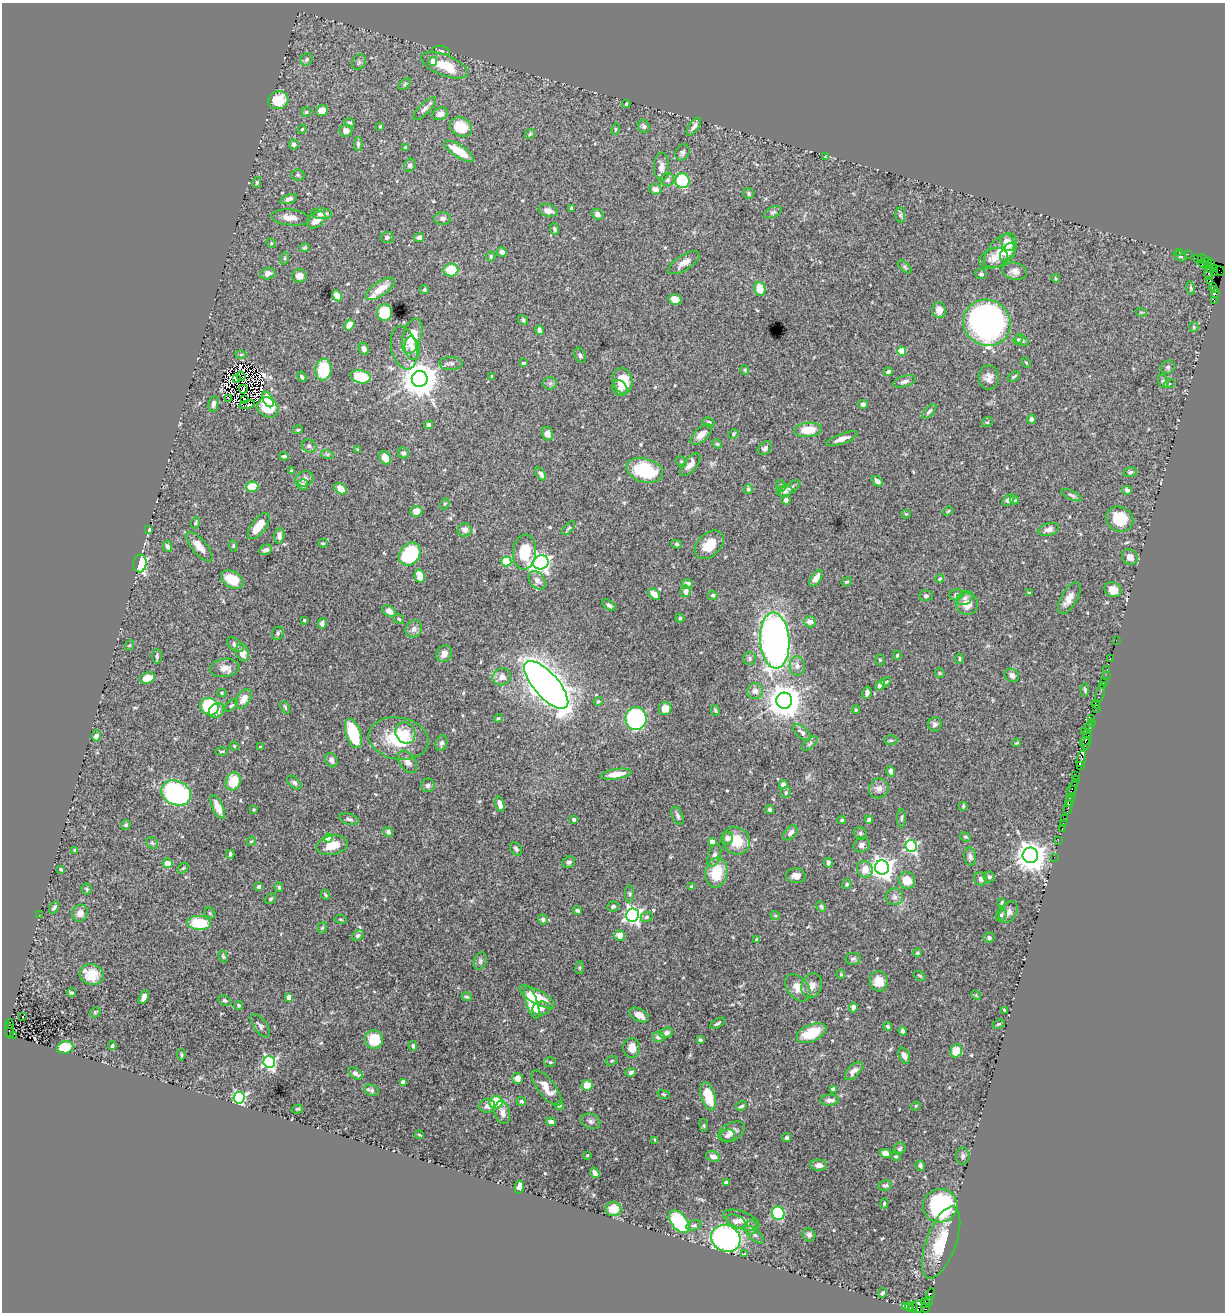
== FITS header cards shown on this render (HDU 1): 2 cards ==
NAXIS1  =                 1223
NAXIS2  =                 1310

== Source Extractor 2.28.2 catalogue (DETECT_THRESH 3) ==
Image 1223 x 1310 px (HDU 1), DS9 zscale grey, 1 PNG px = 1 image px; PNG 1227 x 1314 px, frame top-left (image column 1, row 1310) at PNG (2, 3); each listed source drawn as its Kron ellipse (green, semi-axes under 4 px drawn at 4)
Background 1.85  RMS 0.031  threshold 0.0922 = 3 sigma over >= 5 px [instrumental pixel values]
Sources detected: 558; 7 with non-positive FLUX_AUTO (blend fragments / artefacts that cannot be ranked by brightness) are neither listed nor drawn; of the other 551, the 500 brightest by FLUX_AUTO listed and drawn (51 fainter detections omitted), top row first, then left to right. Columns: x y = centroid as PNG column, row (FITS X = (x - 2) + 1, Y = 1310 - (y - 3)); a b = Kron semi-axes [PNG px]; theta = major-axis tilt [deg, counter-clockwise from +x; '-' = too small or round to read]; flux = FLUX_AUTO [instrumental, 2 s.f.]
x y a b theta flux
441 50 9 3 -12 3.7
307 59 6 5 - 5.4
433 61 4 4 - 18
359 62 8 6 63 4.7
445 65 25 10 -21 63
405 84 7 4 46 3.1
278 100 10 9 - 52
626 104 4 2 - 3.2
425 109 15 5 45 8.4
322 111 6 5 - 22
306 112 5 4 - 2.6
440 114 8 6 20 9.3
350 123 5 4 - 3.9
380 126 3 3 - 2.2
644 126 7 5 -61 4.7
461 127 12 9 -30 48
694 127 10 5 56 11
302 129 4 3 - 2.3
616 129 6 4 75 2.6
346 131 6 6 - 11
530 134 6 4 44 3.3
294 144 5 5 - 8.6
358 144 7 4 90 4.4
405 147 4 3 - 2.2
459 151 17 6 -32 48
682 152 8 6 61 6.5
825 157 4 3 - 2.5
410 165 7 5 57 5.3
661 167 14 7 90 15
298 175 6 5 - 4
668 180 7 6 - 5.6
683 181 7 7 - 150
257 182 6 4 75 3.4
655 189 6 5 - 11
748 193 5 5 - 3.5
289 199 9 4 19 8.3
571 208 3 3 - 2.1
548 211 9 6 -14 12
773 212 9 5 24 4.8
322 214 10 5 -2 11
597 214 6 5 - 7
900 215 7 5 90 3.6
290 217 19 8 -6 18
442 218 8 6 2 7.7
316 220 10 7 40 18
555 229 6 4 -70 3.9
387 237 6 5 - 4.9
419 238 5 4 - 6
1007 242 9 6 -64 26
271 243 5 4 - 2.2
305 248 5 4 - 3.1
1001 251 20 12 48 37
502 252 5 4 - 9.4
1008 252 11 6 54 11
1179 252 2 2 - 36
1188 254 2 2 - 35
491 256 5 4 - 3.6
1180 256 7 4 -30 3.1
285 258 6 4 72 2.5
994 258 14 9 18 17
1198 258 2 2 - 59
1203 259 5 3 - 290
1208 262 4 3 - 69
684 263 18 7 32 16
1204 264 5 2 - 120
1211 264 3 2 - 110
905 267 8 4 -42 3.5
1209 268 6 4 -24 320
1215 268 4 3 - 45
451 270 7 6 - 50
1015 271 12 8 -13 11
1220 271 5 2 - 47
268 273 8 5 17 10
1214 273 3 2 - 85
981 274 6 5 - 5.2
1209 274 6 3 -76 480
299 276 7 6 - 14
1056 279 5 3 - 2
1210 280 3 2 - 56
1213 286 2 2 - 57
1191 288 7 4 -75 3.1
380 289 17 7 34 34
424 289 4 4 - 2.6
760 289 7 5 -77 39
1215 290 3 2 - 180
1216 294 4 3 - 210
337 296 6 4 -60 26
675 299 6 5 - 23
1214 301 3 2 - 52
939 310 8 7 - 18
385 312 8 7 - 88
1141 312 6 3 -17 2.3
523 320 6 4 -49 4.4
987 323 24 23 - 740
349 325 6 4 57 33
1194 327 5 4 - 2.8
539 330 5 3 - 7.6
412 336 18 9 74 57
1018 340 5 4 - 2.8
1022 340 7 5 -38 3.9
404 348 22 12 -77 24
412 348 12 7 -81 15
364 349 6 5 - 8.2
902 351 4 4 - 57
241 355 5 3 - 2.1
580 355 8 5 -66 4.8
1026 362 5 4 - 2.7
451 363 11 6 2 7.7
523 363 3 3 - 5.7
1168 367 7 6 - 5.4
323 370 11 8 83 73
745 370 5 4 - 2.3
888 372 5 4 - 7.2
241 376 5 2 - 3.6
492 376 3 3 - 2.7
302 377 5 3 - 4
361 377 10 6 -12 76
989 377 12 10 -89 14
1014 377 7 4 34 3
236 378 3 2 - 3.3
420 379 8 8 - 5000
622 381 13 10 -77 42
904 381 12 5 16 8.1
1163 381 7 5 -73 4.6
550 383 7 6 - 5.5
1169 384 5 3 - 2.2
620 388 8 7 - 6.7
243 389 4 2 - 2.9
228 398 3 2 - 2.8
268 399 8 5 -63 19
245 400 3 2 - 2.9
213 404 8 5 82 8.8
863 404 4 4 - 5.3
247 405 8 3 14 4.8
268 407 11 9 -36 67
929 411 9 4 46 5.3
1031 419 4 4 - 5.9
708 422 6 5 - 3.9
987 422 6 4 37 2.8
429 425 4 4 - 9.9
298 430 5 4 - 3.1
808 430 14 7 5 43
547 433 7 5 -72 9.3
701 434 13 6 44 17
733 434 5 4 - 2.4
842 439 16 5 20 14
717 444 5 4 - 2.4
309 446 7 6 - 5.1
765 448 8 6 39 6.7
358 450 3 3 - 2.2
403 453 6 5 - 6.8
327 454 6 4 -18 3.2
284 456 4 3 - 4.7
385 458 7 5 -60 18
681 462 6 5 - 3.1
690 465 14 6 51 14
645 470 19 12 -16 110
291 471 3 2 - 2.2
1130 472 7 5 13 4.3
541 474 7 4 -55 8.9
304 479 9 7 19 10
877 481 6 4 -43 8.1
303 485 5 5 - 6.4
781 485 6 4 -63 2.9
252 487 6 5 - 52
790 488 12 5 34 6.6
341 489 7 5 -42 25
748 489 5 4 - 3.6
1127 490 4 4 - 5.5
784 491 8 5 9 9.8
1072 495 11 4 -24 5.1
786 500 4 4 - 6.2
1009 500 7 4 40 9.8
1014 500 4 3 - 3.9
445 504 6 4 61 2.7
416 511 6 5 - 17
948 511 5 3 - 2.2
906 514 4 4 - 2.2
1120 519 14 12 -30 55
195 523 6 3 74 2.8
259 526 15 7 53 33
569 528 8 4 50 3.6
1048 529 10 6 15 11
149 530 3 3 - 3.8
465 530 7 7 - 11
279 536 7 5 86 11
323 543 4 3 - 2.7
676 544 5 4 - 3.2
709 545 17 11 44 37
167 546 6 4 -65 5.6
233 546 5 4 - 2.7
199 547 18 7 -50 23
266 550 6 5 - 7.5
524 552 17 11 86 64
410 554 12 9 52 160
1130 557 8 7 - 15
506 562 5 5 - 78
541 562 8 7 - 960
140 563 9 6 86 140
420 576 6 5 - 30
816 578 9 5 55 18
232 579 12 8 -30 45
940 579 4 4 - 3.2
537 580 10 7 -52 12
847 582 5 4 - 2.8
687 584 5 5 - 10
1113 590 9 7 -27 19
686 591 6 5 - 12
1029 593 3 3 - 3.3
654 594 7 4 -48 17
713 595 4 4 - 4
956 595 7 5 21 4.7
926 596 7 5 1 4.8
965 598 8 6 30 7.2
1069 598 17 8 60 18
967 604 11 10 - 26
609 605 8 4 -35 4.7
389 611 7 5 -36 10
680 618 4 4 - 2.7
399 619 6 4 -35 3.8
304 620 3 3 - 2.2
810 622 6 5 - 13
322 623 5 4 - 7.2
414 629 9 7 56 11
278 633 7 5 68 4.6
775 640 28 14 -86 910
1116 640 2 2 - 85
130 645 5 3 - 2.1
235 645 9 6 -35 7.7
243 653 9 6 -76 16
444 654 9 7 56 13
897 655 4 3 - 2.4
157 656 7 5 -90 4.1
1110 658 2 2 - 68
750 659 6 6 - 4.4
959 659 5 3 - 2.5
880 660 5 4 - 2.7
797 666 9 7 -90 11
225 668 14 9 8 15
1107 669 3 2 - 96
940 673 5 4 - 2.3
1012 675 7 6 - 8.1
1106 675 2 2 - 46
502 677 9 8 - 15
147 678 7 5 18 28
886 682 5 4 - 2.3
1104 682 3 2 - 260
546 685 30 12 -48 2900
880 685 6 4 52 9
1102 685 3 2 - 140
1085 690 7 4 -88 3.1
755 691 8 7 - 13
222 693 4 4 - 2.4
867 693 6 4 81 8.3
1100 694 9 2 72 250
244 699 10 6 56 20
598 701 5 4 - 3.1
784 701 8 8 - 4100
1096 704 4 3 - 170
231 705 8 4 36 4
209 707 9 8 - 120
285 707 6 3 -67 3
1096 708 2 2 - 87
665 709 7 6 - 21
216 710 8 6 42 18
715 710 5 4 - 2.6
856 710 4 3 - 2.5
498 718 4 3 - 2.1
1092 718 3 2 - 86
636 719 11 10 - 310
1092 722 3 3 - 170
935 724 7 6 - 6.8
1089 726 4 2 - 53
1084 731 2 2 - 73
802 732 11 5 -41 7.8
353 733 15 7 -72 110
405 733 11 9 -60 24
1087 734 4 2 - 210
96 736 6 4 81 9.9
398 738 30 21 -10 96
891 740 6 5 - 3.3
1086 740 8 3 54 670
442 743 8 5 70 5.4
810 743 9 5 43 5.5
1017 743 4 3 - 2.2
1086 744 5 3 - 550
234 746 5 4 - 2.5
260 747 3 3 - 2.1
222 751 6 3 2 2.3
1081 759 9 4 74 1100
331 760 7 6 - 7.2
408 762 13 7 -54 11
1080 766 2 2 - 75
891 771 5 4 - 6.1
616 774 15 5 9 31
1076 776 4 3 - 260
1076 779 3 2 - 230
233 781 9 7 73 61
294 783 8 5 -43 5.4
428 785 7 6 - 5.4
783 785 4 4 - 9.4
879 788 10 9 - 13
1072 788 8 3 61 620
786 792 5 5 - 3.8
1072 792 6 3 78 490
176 793 15 12 -25 380
1070 800 7 2 78 230
500 804 8 4 -77 12
1068 804 4 3 - 340
963 806 4 3 - 2.4
218 807 13 5 -66 19
1068 808 7 3 75 220
770 809 5 4 - 4.5
254 810 3 3 - 2.4
677 816 9 5 -67 5.8
901 818 9 3 89 3.4
349 819 10 5 -16 6.2
574 819 4 3 - 5.8
1064 819 4 3 - 190
842 820 4 3 - 2.6
869 820 4 3 - 5.9
1063 823 3 2 - 39
126 825 5 4 - 3
1062 829 3 2 - 190
388 832 5 4 - 5.8
790 833 9 5 47 8.9
860 833 6 6 - 4.5
965 837 6 4 -26 3.1
328 838 4 4 - 62
727 838 6 6 - 11
1058 840 2 2 - 40
251 841 5 4 - 2.1
736 841 14 13 - 54
712 842 4 4 - 21
152 843 6 5 - 3.7
332 845 16 9 12 37
862 845 8 7 - 8.2
911 846 6 5 - 340
516 849 7 5 -50 5.8
75 850 4 3 - 2.7
230 854 4 3 - 5.1
714 855 12 6 71 8.3
1030 855 8 7 - 2900
970 857 9 6 -84 7.3
1054 857 2 2 - 24
569 862 7 5 31 5.3
168 863 5 5 - 21
828 863 5 3 - 6.5
882 867 7 7 - 1500
183 868 6 4 44 2.8
61 869 3 3 - 3.5
865 869 8 7 - 24
716 873 15 11 80 63
796 876 10 7 -5 13
989 877 5 5 - 5.2
981 879 7 6 - 7.9
907 880 8 8 - 34
847 884 5 4 - 3.5
691 886 3 3 - 3.2
259 887 4 3 - 9.5
279 887 5 4 - 4.2
87 889 5 5 - 3.3
630 894 8 4 -90 4
325 895 5 3 - 2.3
894 897 8 8 - 8.4
270 899 6 4 39 3.9
1002 903 4 3 - 2.3
613 906 6 5 - 4.7
821 906 5 3 - 2.7
54 907 6 3 57 5.3
577 910 5 4 - 5.1
1008 912 12 7 59 11
80 913 8 8 - 16
210 913 6 5 - 3.3
39 915 2 2 - 3
633 915 6 6 - 780
775 915 5 3 - 2
1001 915 7 5 74 4.2
646 917 6 5 - 4.5
341 919 6 3 -9 2.1
543 919 5 4 - 5.8
199 923 12 7 -5 85
322 928 6 4 71 3.4
358 935 6 4 36 4.7
620 935 5 5 - 18
989 937 5 5 - 4.5
757 940 4 4 - 13
917 953 5 4 - 2.7
223 956 6 4 -63 2.4
853 959 7 6 - 4.7
480 961 9 6 71 5.1
580 968 6 3 82 2.6
92 974 12 10 -15 48
841 974 4 3 - 2.3
920 976 6 3 -35 2.3
879 981 10 9 - 28
812 986 12 10 67 15
798 988 16 10 -49 22
71 992 5 3 - 3.1
976 995 5 4 - 2.2
144 997 7 4 63 9.8
289 997 4 4 - 36
467 997 5 3 - 3
537 997 20 7 -29 48
225 1001 7 5 -29 3.8
532 1003 17 6 -72 88
239 1005 4 4 - 3.6
853 1007 5 4 - 7.7
541 1008 9 7 6 10
1005 1010 3 2 - 2.6
95 1012 5 4 - 2.6
639 1015 10 6 -28 14
23 1016 3 2 - 4.1
718 1023 8 3 31 3.8
9 1024 5 3 - 290
998 1024 6 4 27 2.7
260 1026 14 6 -52 7.4
888 1026 4 3 - 3.8
9 1031 8 3 -80 470
903 1031 4 3 - 5.9
666 1033 7 5 23 9.3
811 1033 16 8 23 66
13 1035 2 2 - 140
658 1037 6 5 - 11
374 1039 9 9 - 51
700 1040 4 3 - 3.8
112 1046 4 3 - 3.8
413 1046 5 3 - 3.9
65 1048 8 6 14 63
632 1048 10 8 -86 20
956 1051 7 5 72 30
181 1055 6 4 -86 3.1
904 1056 8 5 -68 10
612 1061 6 4 21 2.6
269 1062 6 5 - 430
550 1062 6 5 - 3.5
854 1071 11 6 47 12
631 1072 5 4 - 5.8
355 1073 8 5 -35 9
517 1078 5 5 - 12
403 1082 4 4 - 9.1
587 1085 5 5 - 24
547 1088 21 8 -52 24
833 1089 4 4 - 4.5
372 1090 7 5 -23 4.8
664 1094 6 4 -19 2.3
708 1096 14 7 -74 52
239 1098 6 5 - 360
830 1100 9 5 5 10
521 1101 5 4 - 4.1
496 1102 7 6 - 65
559 1105 4 4 - 3.9
487 1106 8 7 - 11
741 1106 6 4 27 5.1
916 1106 5 4 - 2.4
297 1109 6 4 15 2.7
502 1112 12 7 -78 14
591 1121 10 7 -21 7.7
551 1122 5 4 - 9.3
704 1125 6 3 -82 2.4
732 1132 14 9 30 15
419 1135 4 2 - 2.1
728 1135 7 6 - 5.7
787 1138 4 4 - 4.5
655 1140 4 3 - 2.2
900 1149 6 5 - 5.3
885 1153 5 4 - 16
587 1155 3 3 - 2.2
713 1156 7 5 -19 12
896 1156 5 4 - 2.8
963 1156 8 7 - 6.1
819 1165 8 5 0 9.9
920 1166 5 4 - 4.4
595 1173 6 4 -53 6.4
726 1182 4 3 - 5
885 1185 7 5 11 4.6
519 1187 6 4 77 15
884 1203 5 4 - 2.6
940 1206 17 17 - 270
613 1209 8 7 - 38
778 1213 7 6 - 180
741 1220 19 8 -20 16
679 1222 13 7 -49 160
736 1222 10 6 -25 7.9
694 1225 8 5 18 4.4
751 1227 7 5 76 5.8
754 1235 12 5 -41 7.1
809 1235 6 6 - 6
726 1238 15 13 -25 430
941 1243 38 15 70 78
745 1254 3 3 - 2.9
883 1293 5 4 - 4.4
931 1294 5 3 - 970
929 1301 4 3 - 150
925 1303 5 3 - 140
905 1307 3 2 - 150
909 1307 5 3 - 180
913 1307 4 3 - 210
918 1307 6 5 - 630
925 1308 4 3 - 180
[51 fainter detections neither listed nor drawn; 7 non-positive-flux detections neither listed nor drawn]